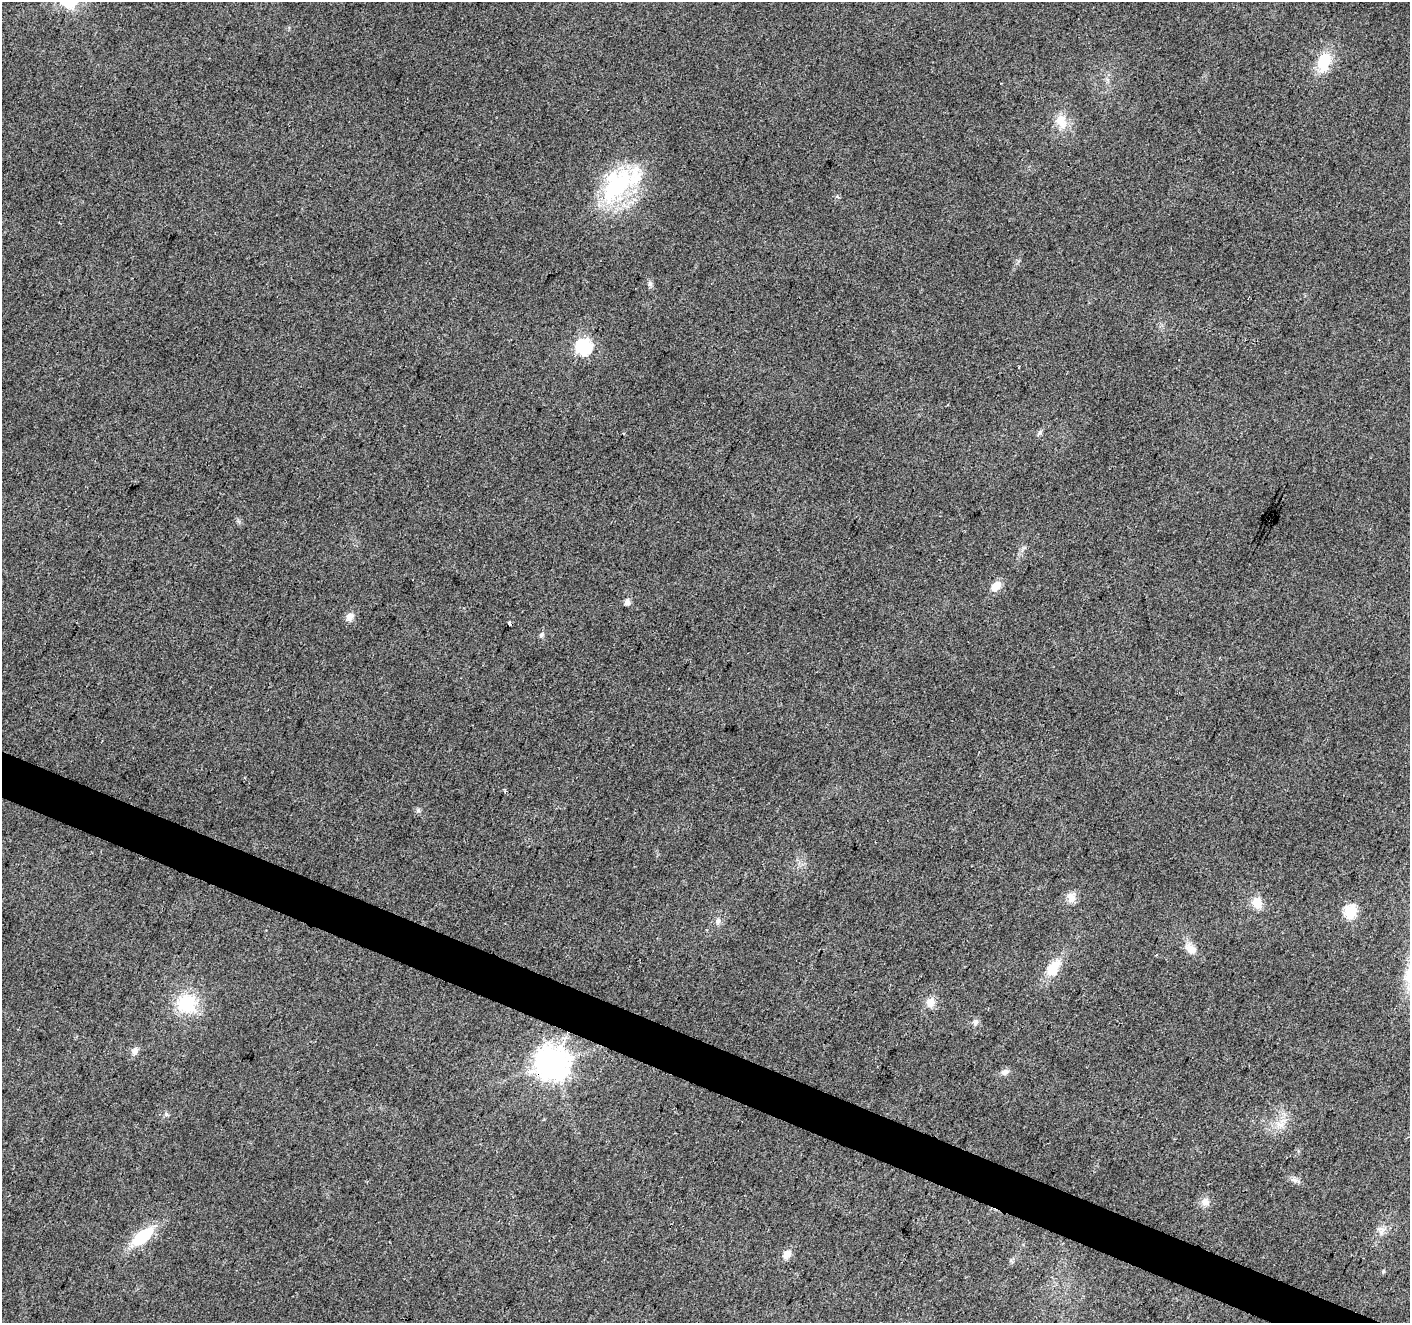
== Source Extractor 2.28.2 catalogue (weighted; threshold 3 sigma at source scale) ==
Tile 6 of 4 x 4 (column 2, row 2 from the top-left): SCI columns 1416-2823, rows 2913-4233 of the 5639 x 5759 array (HDU 1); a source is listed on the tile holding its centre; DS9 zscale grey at full resolution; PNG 1412 x 1325 px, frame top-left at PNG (2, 2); no overlay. Shown black and unused: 3% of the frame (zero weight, under 2 of 3 exposures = <1% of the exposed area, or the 3 px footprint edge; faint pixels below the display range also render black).
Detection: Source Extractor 2.28.2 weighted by HDU 2 'WHT'; one run over the whole footprint, this tile lists its part. Background 0.0396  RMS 0.0086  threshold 0.0385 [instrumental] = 3 sigma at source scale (4.5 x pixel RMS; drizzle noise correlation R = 1.50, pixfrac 1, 0.0396/0.0396 arcsec/px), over >= 5 px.
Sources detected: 39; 1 inside a brighter object's white glare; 1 cosmic-ray / hot-pixel residue — not listed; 1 inside a brighter listed object's ellipse — not listed separately; the other 36 listed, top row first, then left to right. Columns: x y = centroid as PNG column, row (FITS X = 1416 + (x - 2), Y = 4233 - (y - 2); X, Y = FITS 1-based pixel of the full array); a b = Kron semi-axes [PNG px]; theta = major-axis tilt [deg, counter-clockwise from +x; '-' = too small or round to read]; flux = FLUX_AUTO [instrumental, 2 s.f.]
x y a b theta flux
1324 62 22 14 74 27
1060 119 16 15 - 13
616 186 69 27 48 89
650 284 7 6 - 2.1
584 346 7 7 - 170
1019 367 2 2 - 0.69
1040 432 9 5 55 2
996 586 12 8 50 9.9
627 602 9 7 86 3.2
350 617 10 8 52 5.7
509 623 4 3 - 10
541 635 8 6 46 2.1
505 791 4 3 - 1.6
418 810 6 5 - 1.8
1071 897 14 11 86 7.5
1257 903 13 12 - 11
1350 911 6 6 - 97
718 921 10 7 71 3.5
1190 948 18 11 -44 9.9
1157 955 3 3 - 1.2
1053 968 23 13 56 19
930 1002 13 10 61 7.8
186 1003 14 14 - 51
975 1022 9 7 72 3
135 1051 10 9 - 4.5
553 1063 10 10 - 1500
1005 1072 11 8 22 4
166 1114 6 5 - 1.5
1280 1124 12 6 -25 5.8
1295 1180 8 4 -18 2.6
1205 1202 11 10 - 5.6
1381 1231 14 8 -79 5.3
142 1236 30 13 37 35
787 1254 11 8 59 6.7
1011 1261 7 4 -19 1.3
1383 1271 5 5 - 1.2
Overlapping masked pixels (flux is a lower limit): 1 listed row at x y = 553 1063